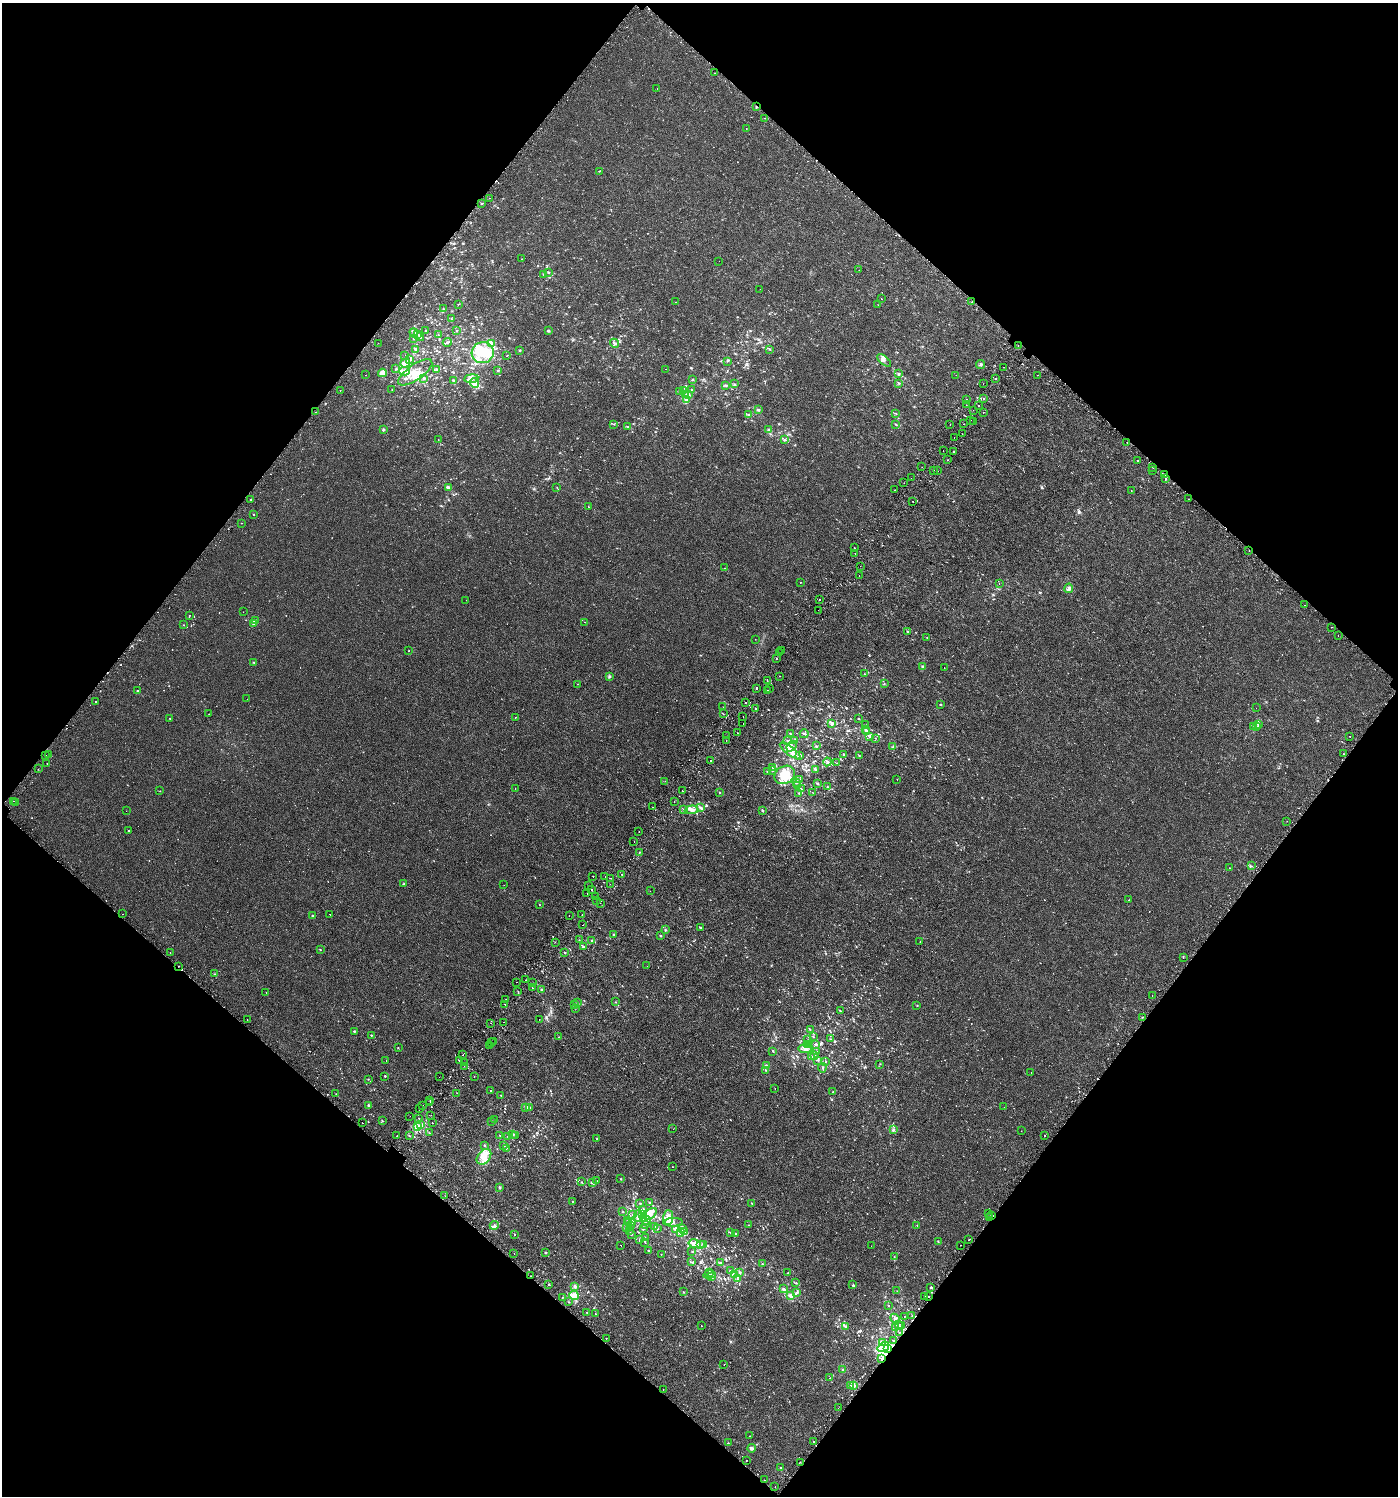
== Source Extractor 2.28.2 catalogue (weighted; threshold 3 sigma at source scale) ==
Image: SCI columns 233-5815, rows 54-6026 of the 6121 x 6097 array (HDU 1 of 3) = the unmasked area's bounding box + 8 px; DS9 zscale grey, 4 x 4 block average (1 PNG px = mean of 4 x 4 image px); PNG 1400 x 1498 px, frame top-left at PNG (2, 3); each listed source drawn as its Kron ellipse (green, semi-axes under 4 px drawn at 4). Shown black and unused: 49% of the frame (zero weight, under 2 of 3 exposures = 3% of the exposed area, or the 3 px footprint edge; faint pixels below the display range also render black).
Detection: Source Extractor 2.28.2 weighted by HDU 2 'WHT'. Background 2.31e-04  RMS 0.0026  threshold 0.0115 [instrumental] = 3 sigma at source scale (4.5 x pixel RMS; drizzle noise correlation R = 1.50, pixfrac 1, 0.0396/0.0396 arcsec/px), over >= 5 px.
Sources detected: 890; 2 too faint to see at this stretch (4 x 4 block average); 4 inside a brighter object's white glare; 47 cosmic-ray / hot-pixel residue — neither listed nor drawn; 26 coinciding with a brighter row at this scale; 63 inside a brighter listed object's ellipse — not listed separately; of the other 748, all 500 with FLUX_AUTO >= 0.451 (the completeness limit of this list) listed and drawn (248 fainter detections not listed), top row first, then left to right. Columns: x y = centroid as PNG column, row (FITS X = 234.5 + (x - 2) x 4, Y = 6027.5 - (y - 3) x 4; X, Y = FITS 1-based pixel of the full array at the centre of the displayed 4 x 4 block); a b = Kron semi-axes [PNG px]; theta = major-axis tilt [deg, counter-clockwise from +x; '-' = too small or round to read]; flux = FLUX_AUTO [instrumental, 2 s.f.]
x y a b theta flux
715 73 2 2 - 2.8
657 88 2 2 - 0.48
756 107 3 2 - 1.1
764 118 2 2 - 1.5
746 129 2 2 - 0.93
600 171 2 2 - 0.72
489 198 2 2 - 0.71
482 203 2 2 - 1.2
522 259 2 2 - 0.69
719 261 2 2 - 0.91
859 270 2 2 - 0.48
548 272 3 2 - 0.91
544 275 3 2 - 0.74
760 289 2 2 - 0.49
881 299 2 2 - 1.4
675 302 2 2 - 0.67
972 302 2 2 - 2.7
458 304 2 2 - 0.52
878 305 2 2 - 0.57
444 309 2 2 - 0.89
451 319 2 2 - 0.73
456 330 2 2 - 0.64
425 331 2 2 - 0.6
548 331 3 2 - 1.6
414 333 5 3 - 3.2
418 335 3 2 - 1.1
438 335 2 2 - 0.52
420 337 4 2 - 1.4
414 339 2 2 - 0.95
447 342 4 2 - 2.2
378 343 2 2 - 2.1
615 343 5 2 - 2.3
492 344 3 2 - 3.2
1018 346 2 2 - 0.63
416 349 3 2 - 2.8
769 349 3 2 - 0.52
520 350 2 2 - 0.89
483 353 11 10 - 33
405 355 2 2 - 0.59
507 355 2 2 - 0.6
410 360 2 2 - 0.97
884 360 8 2 -40 3.5
727 361 2 2 - 0.67
405 363 5 3 - 4.3
980 364 4 2 - 1.7
1003 367 2 2 - 0.94
396 369 2 2 - 1.2
436 369 2 2 - 1.1
666 369 2 2 - 0.57
498 370 2 2 - 0.74
405 371 5 4 - 5.1
415 372 20 7 35 21
382 373 4 4 - 8
899 373 3 2 - 0.77
366 375 2 2 - 0.75
956 375 2 2 - 1.4
1037 375 2 2 - 0.57
424 378 3 2 - 1.4
996 378 2 2 - 1.8
471 379 7 2 6 3.2
693 380 2 2 - 0.69
454 381 3 2 - 1.3
475 383 5 3 - 9.7
734 384 3 2 - 1.1
899 384 2 2 - 0.57
983 384 2 2 - 1.3
726 385 3 2 - 0.59
691 389 2 2 - 0.54
340 390 2 2 - 1.6
392 390 2 2 - 0.47
683 390 2 2 - 0.85
680 392 2 2 - 0.84
685 395 2 2 - 0.68
689 395 2 2 - 0.84
983 398 2 2 - 1.5
966 399 2 2 - 1.5
687 400 4 2 - 3.4
966 405 2 2 - 0.76
979 406 2 2 - 2.8
758 410 4 3 - 2.1
973 410 2 2 - 1.5
316 412 2 2 - 2.7
983 412 2 2 - 0.65
895 413 2 2 - 0.6
749 415 3 2 - 1.1
971 420 2 2 - 0.74
974 422 2 2 - 1.7
614 424 2 2 - 0.54
950 424 2 2 - 1.3
963 424 2 2 - 1.1
896 425 2 2 - 0.63
628 427 2 2 - 0.5
383 430 2 2 - 2.1
769 430 3 2 - 1.7
962 434 2 2 - 0.56
954 438 2 2 - 0.57
438 440 2 2 - 1.3
784 440 3 2 - 1.5
1127 443 2 2 - 4
943 451 2 2 - 0.64
953 452 2 2 - 4.3
948 460 2 2 - 0.54
1138 460 2 2 - 1.7
922 467 2 2 - 0.76
1153 467 2 2 - 0.79
933 470 2 2 - 2.6
938 471 2 2 - 3.6
1152 471 2 2 - 0.79
1165 475 3 2 - 1.5
911 478 2 2 - 0.54
1165 479 2 2 - 4
904 483 2 2 - 1
449 488 3 3 - 2.3
557 488 2 2 - 0.46
895 490 2 2 - 2.6
1131 491 2 2 - 1.9
251 499 2 2 - 0.58
1189 499 2 2 - 1.1
913 502 2 2 - 3
588 507 2 2 - 1
254 514 2 2 - 0.71
242 523 2 2 - 0.49
854 547 2 2 - 0.87
1249 550 2 2 - 6.9
855 554 2 2 - 0.98
860 566 2 2 - 0.7
725 568 2 2 - 3.8
859 575 2 2 - 1.4
800 582 2 2 - 2.5
999 584 2 2 - 3.8
1069 588 5 4 - 5
820 599 2 2 - 2.8
466 600 2 2 - 0.55
1305 605 2 2 - 0.74
818 610 2 2 - 2
243 612 2 2 - 0.45
189 615 3 2 - 0.81
255 620 2 2 - 1.1
584 622 2 2 - 0.73
253 623 3 2 - 2.2
183 625 2 2 - 0.55
1331 627 2 2 - 0.56
907 632 2 2 - 0.64
1338 636 2 2 - 0.84
927 637 2 2 - 0.45
755 639 2 2 - 0.92
409 651 2 2 - 6.5
782 651 2 2 - 1.5
780 652 2 2 - 0.67
776 658 2 2 - 2.8
254 662 2 2 - 0.9
922 666 3 2 - 1.3
944 667 2 2 - 0.55
864 674 2 2 - 0.7
609 676 2 2 - 0.79
780 676 2 2 - 1.9
767 681 2 2 - 1.6
578 684 2 2 - 0.51
884 684 2 2 - 0.61
756 689 2 2 - 3.4
769 689 2 2 - 0.59
137 690 2 2 - 0.85
768 690 2 2 - 2
247 699 2 2 - 0.45
95 701 2 2 - 0.74
745 703 2 2 - 22
940 705 2 2 - 0.48
723 707 2 2 - 0.52
1256 708 2 2 - 1.3
756 709 2 2 - 1.6
209 714 2 2 - 2
723 714 2 2 - 0.88
743 716 2 2 - 0.75
515 717 2 2 - 1.3
169 718 2 2 - 0.49
859 719 2 2 - 0.77
743 723 2 2 - 1.4
832 723 3 2 - 2.5
866 725 2 2 - 0.79
1258 725 2 2 - 0.72
1254 726 2 2 - 0.91
1257 726 2 2 - 0.94
865 729 2 2 - 0.74
867 731 2 2 - 1.1
737 733 2 2 - 0.7
790 734 2 2 - 0.74
804 734 4 2 - 1.6
727 736 2 2 - 0.79
870 736 3 2 - 3
1350 736 2 2 - 2
875 738 2 2 - 0.5
726 741 2 2 - 0.79
787 741 3 2 - 1.3
795 741 3 3 - 2.9
792 746 6 2 52 4
816 746 2 2 - 0.71
893 747 2 2 - 1.1
790 751 12 3 -37 9.7
843 754 2 2 - 0.68
1343 754 2 2 - 1.5
46 755 2 2 - 1.4
49 755 2 2 - 1.6
800 755 3 2 - 1.7
859 755 2 2 - 0.63
711 761 2 2 - 5.4
827 762 4 2 - 1.7
47 763 2 2 - 0.57
837 763 2 2 - 0.46
773 768 2 2 - 0.86
38 769 2 2 - 4.2
815 769 3 2 - 1.4
773 770 2 2 - 0.46
767 771 2 2 - 1.1
785 775 10 8 32 25
897 779 2 2 - 1.9
800 780 2 2 - 0.72
665 781 2 2 - 0.56
796 782 3 2 - 1.4
817 783 3 2 - 1.1
797 786 2 2 - 1.3
827 786 2 2 - 0.54
515 788 2 2 - 3.6
801 789 2 2 - 0.46
160 791 2 2 - 0.52
682 791 2 2 - 0.93
719 792 2 2 - 0.84
799 793 2 2 - 0.7
813 793 2 2 - 0.49
13 801 2 2 - 1
674 801 2 2 - 2.3
15 802 2 2 - 0.85
652 807 2 2 - 1.1
700 808 4 2 - 2.4
684 810 3 2 - 1.3
692 810 7 4 4 6.7
763 810 3 2 - 1.4
126 811 2 2 - 0.58
1287 821 2 2 - 1.4
128 831 2 2 - 0.69
639 831 2 2 - 0.88
634 842 2 2 - 0.9
640 852 2 2 - 4.2
1252 866 2 2 - 0.79
1230 868 2 2 - 0.51
621 874 2 2 - 5.7
593 876 2 2 - 1.8
605 877 2 2 - 1.2
610 878 2 2 - 28
404 884 2 2 - 0.9
610 884 2 2 - 0.49
504 885 2 2 - 1.9
589 885 2 2 - 1.7
591 889 2 2 - 14
650 891 2 2 - 0.52
587 894 2 2 - 0.78
595 897 2 2 - 0.53
597 900 2 2 - 6.9
1129 900 2 2 - 0.87
600 903 2 2 - 2.4
539 905 2 2 - 0.49
123 914 2 2 - 0.56
330 914 2 2 - 1.4
313 915 2 2 - 1.3
582 915 2 2 - 1.1
569 916 2 2 - 0.68
583 925 2 2 - 3.2
701 928 2 2 - 0.56
665 930 2 2 - 0.55
613 935 2 2 - 0.96
660 935 2 2 - 0.9
579 940 2 2 - 0.45
592 940 3 2 - 1.5
555 942 2 2 - 1.1
920 942 2 2 - 0.73
584 947 2 2 - 0.92
320 949 2 2 - 0.47
170 953 2 2 - 0.55
564 953 2 2 - 0.66
1183 958 2 2 - 2.5
178 966 2 2 - 0.72
647 966 2 2 - 0.57
214 974 2 2 - 0.87
526 980 2 2 - 1.2
516 982 2 2 - 1
532 983 2 2 - 1.7
533 988 2 2 - 2.8
541 990 2 2 - 1.3
266 992 2 2 - 0.73
518 992 2 2 - 4
1152 996 2 2 - 3.2
506 999 2 2 - 1
616 1002 2 2 - 0.68
578 1003 3 2 - 1
505 1004 2 2 - 2.1
574 1004 2 2 - 0.89
917 1005 2 2 - 0.5
575 1008 2 2 - 0.73
840 1010 2 2 - 0.69
1142 1017 2 2 - 0.84
539 1019 2 2 - 0.65
247 1020 2 2 - 1.1
503 1022 2 2 - 1
491 1023 2 2 - 2
810 1029 2 2 - 0.54
354 1031 3 2 - 1.2
371 1035 2 2 - 1.3
813 1036 2 2 - 0.53
559 1037 2 2 - 0.59
830 1039 3 2 - 0.65
808 1040 2 2 - 0.61
494 1041 2 2 - 2.3
492 1042 2 2 - 2.6
816 1044 4 2 - 1.6
807 1045 2 2 - 0.51
489 1046 2 2 - 0.52
398 1048 2 2 - 0.5
805 1049 7 3 -4 5
773 1051 3 2 - 0.82
817 1051 3 2 - 0.82
462 1055 2 2 - 0.61
814 1055 2 2 - 0.6
811 1057 2 2 - 0.79
459 1060 2 2 - 5.4
817 1060 2 2 - 0.63
386 1061 2 2 - 0.62
464 1062 2 2 - 1.1
826 1062 2 2 - 0.87
880 1064 2 2 - 0.46
464 1066 2 2 - 1.8
766 1066 3 2 - 3.1
822 1068 5 2 - 1.3
766 1070 2 2 - 0.46
1031 1073 2 2 - 0.46
385 1076 2 2 - 1.7
474 1076 2 2 - 2.2
439 1077 2 2 - 1.1
368 1079 2 2 - 0.82
775 1088 2 2 - 0.81
490 1091 2 2 - 23
833 1091 2 2 - 0.82
457 1093 2 2 - 0.49
336 1094 2 2 - 0.6
501 1095 2 2 - 0.64
430 1101 2 2 - 1.1
430 1103 2 2 - 0.77
369 1105 3 2 - 1.8
423 1106 2 2 - 6.9
1004 1107 2 2 - 0.65
526 1108 3 2 - 2.6
530 1108 2 2 - 0.79
420 1109 2 2 - 0.54
431 1115 2 2 - 0.75
410 1116 2 2 - 0.49
419 1118 2 2 - 2.1
495 1119 3 2 - 1.2
382 1120 2 2 - 0.8
492 1121 2 2 - 0.52
362 1123 2 2 - 0.96
432 1123 2 2 - 7.5
421 1125 3 2 - 3.2
417 1127 3 2 - 8.4
673 1129 2 2 - 0.88
893 1130 3 2 - 1.7
1021 1131 2 2 - 0.5
429 1133 2 2 - 0.8
500 1135 2 2 - 0.52
513 1135 2 2 - 0.73
516 1135 2 2 - 1.5
1044 1135 2 2 - 7.5
397 1136 2 2 - 10
409 1136 2 2 - 0.75
508 1137 2 2 - 0.86
597 1138 2 2 - 1.1
484 1145 2 2 - 0.66
504 1145 3 2 - 1.6
506 1148 2 2 - 0.76
484 1157 9 6 50 17
672 1167 2 2 - 0.79
621 1179 2 2 - 0.55
596 1181 2 2 - 0.92
582 1182 3 2 - 0.91
592 1182 3 2 - 1.8
500 1188 2 2 - 3.2
445 1196 2 2 - 0.51
572 1201 2 2 - 0.59
649 1202 2 2 - 0.9
640 1203 2 2 - 0.48
752 1203 2 2 - 0.53
642 1210 3 2 - 1.8
623 1212 2 2 - 0.62
988 1213 2 2 - 1.9
650 1214 7 4 42 8.1
633 1215 2 2 - 0.6
642 1215 2 2 - 0.98
638 1216 6 3 75 4.8
992 1216 2 2 - 1.8
668 1218 7 5 89 14
989 1218 2 2 - 2.4
643 1219 3 2 - 4.8
628 1220 2 2 - 0.98
646 1220 4 2 - 1.6
673 1222 9 4 2 5
629 1223 4 2 - 2.3
632 1223 3 3 - 2.2
645 1224 3 2 - 1.8
494 1225 4 2 - 2.5
748 1225 2 2 - 0.47
917 1225 2 2 - 0.61
630 1226 2 2 - 0.75
654 1227 3 2 - 0.89
627 1228 2 2 - 0.79
643 1228 3 2 - 1.8
682 1228 3 2 - 2.5
658 1229 2 2 - 0.74
676 1229 4 2 - 8.4
630 1231 2 2 - 0.74
685 1231 2 2 - 1.7
681 1232 4 3 - 4.6
730 1232 2 2 - 0.89
631 1234 3 2 - 1
736 1234 3 3 - 1.7
515 1235 2 2 - 0.95
645 1238 3 2 - 1.1
639 1239 2 2 - 0.48
968 1240 2 2 - 1.3
645 1242 2 2 - 0.63
938 1242 4 2 - 0.73
694 1244 6 3 -13 5
704 1244 3 2 - 3.2
621 1245 2 2 - 1.1
700 1245 3 2 - 1.5
960 1245 2 2 - 4.3
871 1246 2 2 - 0.61
649 1250 2 2 - 0.65
692 1251 2 2 - 0.83
545 1252 2 2 - 1.2
514 1254 2 2 - 0.77
661 1254 2 2 - 0.51
894 1257 2 2 - 0.49
692 1262 3 2 - 1.2
720 1262 2 2 - 0.6
762 1264 3 2 - 1
730 1270 2 2 - 0.65
709 1272 2 2 - 0.84
740 1273 4 2 - 1.1
788 1273 2 2 - 0.56
709 1275 6 2 10 2.8
734 1275 4 3 - 3.7
531 1276 2 2 - 8.4
711 1277 4 2 - 1.8
738 1279 2 2 - 0.77
796 1283 2 2 - 0.68
549 1285 2 2 - 1.2
853 1285 3 2 - 0.76
575 1286 3 2 - 2.2
931 1287 2 2 - 2.5
783 1289 3 3 - 2.2
897 1291 2 2 - 0.64
683 1292 2 2 - 0.65
797 1292 3 2 - 1.7
574 1295 5 4 - 12
790 1296 4 2 - 3.7
924 1296 2 2 - 2.5
929 1296 2 2 - 1.2
562 1297 2 2 - 1.1
568 1302 2 2 - 0.92
889 1306 2 2 - 0.72
587 1313 3 2 - 0.71
596 1314 2 2 - 0.5
912 1315 2 2 - 1.1
904 1316 2 2 - 0.97
895 1318 5 2 - 2.9
899 1325 2 2 - 2
902 1325 2 2 - 0.71
701 1326 2 2 - 1.1
846 1327 3 2 - 1.2
896 1328 2 2 - 0.94
899 1332 2 2 - 0.77
606 1338 2 2 - 3.2
894 1341 2 2 - 1.1
882 1343 2 2 - 1.2
883 1347 6 4 34 38
888 1349 4 3 - 4.8
882 1359 2 2 - 2
724 1365 2 2 - 1.2
843 1369 2 2 - 0.5
830 1378 2 2 - 0.65
851 1386 2 2 - 0.59
854 1386 2 2 - 4.5
663 1389 2 2 - 3.6
838 1408 2 2 - 1.4
750 1436 2 2 - 0.52
814 1441 2 2 - 0.48
728 1443 2 2 - 1.3
752 1448 4 3 - 2.4
746 1460 2 2 - 0.59
800 1462 2 2 - 0.76
781 1468 3 2 - 1.2
764 1480 2 2 - 1.9
775 1487 2 2 - 0.61
Overlapping masked pixels (flux is a lower limit): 9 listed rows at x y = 756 107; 972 302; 1165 475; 1249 550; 178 966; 992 1216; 531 1276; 883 1347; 882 1359
Diffuse or blended objects may show on this block-average render without a row.